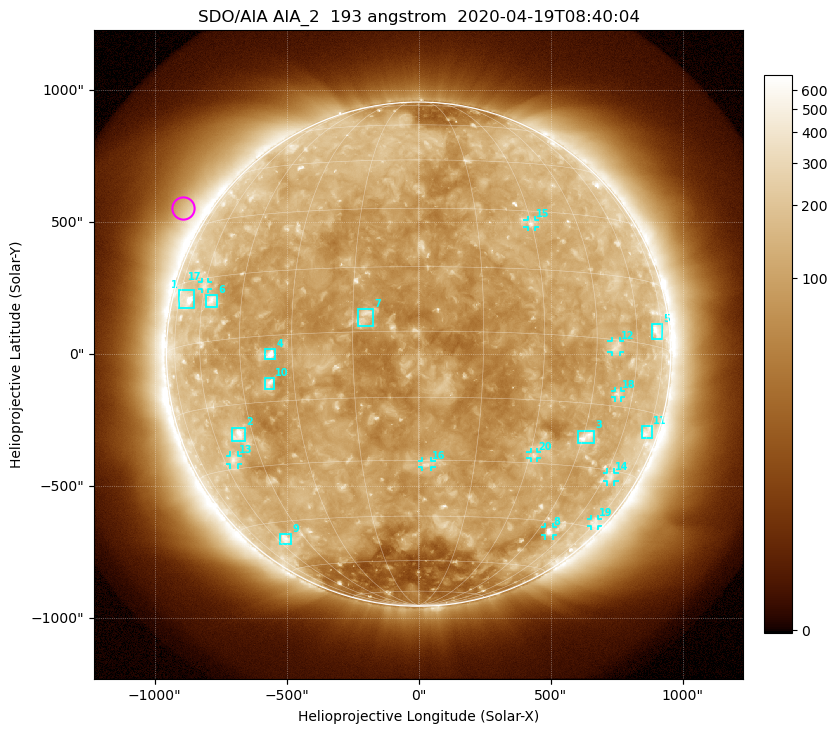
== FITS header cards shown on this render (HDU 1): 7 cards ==
TELESCOP= 'SDO/AIA'
INSTRUME= 'AIA_2'
WAVELNTH=                  193
WAVEUNIT= 'angstrom'
DATE-OBS= '2020-04-19T08:40:04.84'
CTYPE1  = 'HPLN-TAN'
CTYPE2  = 'HPLT-TAN'

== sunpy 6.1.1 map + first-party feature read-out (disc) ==
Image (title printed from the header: SDO/AIA AIA_2  193 angstrom  2020-04-19T08:40:04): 1024 x 1024 px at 2.4 arcsec/px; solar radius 955 arcsec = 398 px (full disc in frame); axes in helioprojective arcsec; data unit not stated in the header (colour bar unlabelled)
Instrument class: DISC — disc imager (sunpy class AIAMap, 193 A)
Bright regions (active regions / flare kernels): reference = the median radial profile (limb darkening/brightening removed); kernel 9 px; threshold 5 sigma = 151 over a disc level ~107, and >= 1.15x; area >= 12 px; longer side >= 10 px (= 24 arcsec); searched inside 0.97 R_sun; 26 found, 20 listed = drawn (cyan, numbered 1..; 10 of them under ~33 arcsec drawn as corner ticks so the feature stays visible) (cap 20 boxes per figure: the strongest are kept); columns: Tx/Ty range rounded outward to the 5 arcsec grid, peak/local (2 s.f.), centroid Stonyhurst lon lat
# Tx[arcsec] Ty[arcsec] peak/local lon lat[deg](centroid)
1 -910..-850 175..245 4.3 -69 +11
2 -710..-655 -330..-275 5.4 -50 -22
3 605..665 -340..-290 5 +46 -23
4 -585..-540 -20..20 8.3 -36 -4
5 880..925 55..115 3.7 +71 +3
6 -805..-760 180..225 3.9 -56 +9
7 -230..-170 105..170 4.8 -12 +3
8 480..510 -690..-655 4.8 +51 -48
9 -525..-480 -720..-680 3.3 -55 -50
10 -580..-545 -135..-90 5.1 -37 -11
11 845..885 -320..-270 2.5 +74 -20
12 730..765 10..50 2.8 +52 -2
13 -715..-685 -420..-385 3 -55 -28
14 715..745 -485..-445 2.6 +63 -31
15 410..445 480..510 3.5 +30 +27
16 15..50 -430..-405 3.5 +2 -31
17 -820..-800 245..275 2.5 -60 +13
18 745..765 -165..-140 2.8 +54 -12
19 650..680 -650..-625 2.2 +73 -43
20 425..450 -395..-370 3.2 +31 -28
Off-limb structures (1.02-1.3 R_sun): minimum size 162 px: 5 found; the strongest spans PA ~35..70 deg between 1.02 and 1.3 R_sun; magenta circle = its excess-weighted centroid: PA ~60 deg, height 1.1 R_sun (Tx ~-895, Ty ~555 arcsec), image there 1.9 x the reference